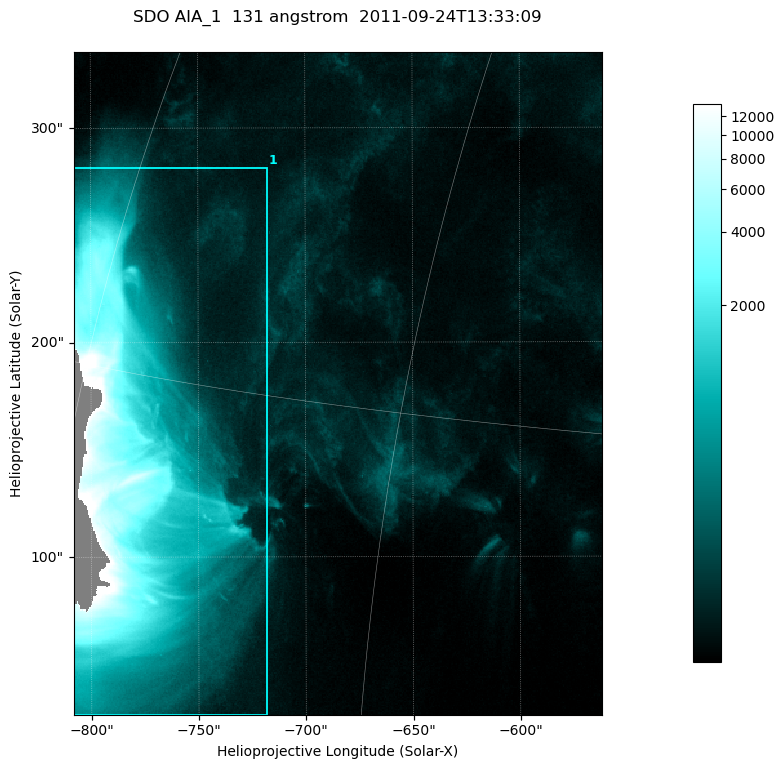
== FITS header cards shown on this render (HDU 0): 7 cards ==
TELESCOP= 'SDO     '           /
INSTRUME= 'AIA_1   '           /
WAVELNTH=                  131 /
WAVEUNIT= 'angstrom'           /
DATE-OBS= '2011-09-24T13:33:09.64' /
CTYPE1  = 'HPLN-TAN'           /
CTYPE2  = 'HPLT-TAN'           /

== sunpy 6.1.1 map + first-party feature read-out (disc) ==
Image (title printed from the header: SDO AIA_1  131 angstrom  2011-09-24T13:33:09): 410 x 514 px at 0.601 arcsec/px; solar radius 957 arcsec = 1592 px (partial field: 2.6% of the solar disc is inside the frame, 99% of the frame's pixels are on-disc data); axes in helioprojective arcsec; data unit not stated in the header (colour bar unlabelled)
Pointing: header CRPIX1/2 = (2043.14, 2045.51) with CRVAL1/2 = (0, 0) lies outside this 410 x 514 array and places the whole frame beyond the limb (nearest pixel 1.41 R_sun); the SolarSoft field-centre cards XCEN/YCEN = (-684.9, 180.8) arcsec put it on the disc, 1321 arcsec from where CRPIX/CRVAL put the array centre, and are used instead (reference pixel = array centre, CRVAL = XCEN/YCEN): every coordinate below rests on XCEN/YCEN
Orientation: roll -0.139 deg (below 1 deg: not rotated)
Missing data: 1.2% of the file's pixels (1.2% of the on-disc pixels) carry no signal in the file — constant fill value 16383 (padding / dropout), within Tx -810..-790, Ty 74..198 arcsec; drawn neutral grey and excluded from every search
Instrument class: DISC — disc imager (sunpy class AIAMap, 131 A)
Bright regions (active regions / flare kernels): reference = the on-disc median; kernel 3 px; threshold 5 sigma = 237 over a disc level ~59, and >= 1.15x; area >= 210 px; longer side >= 5 px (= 3 arcsec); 1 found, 1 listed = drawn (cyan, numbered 1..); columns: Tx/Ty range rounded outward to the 2 arcsec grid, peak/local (2 s.f.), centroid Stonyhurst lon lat
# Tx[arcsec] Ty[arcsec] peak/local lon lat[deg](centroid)
1 -810..-718 26..282 278 -56 +12